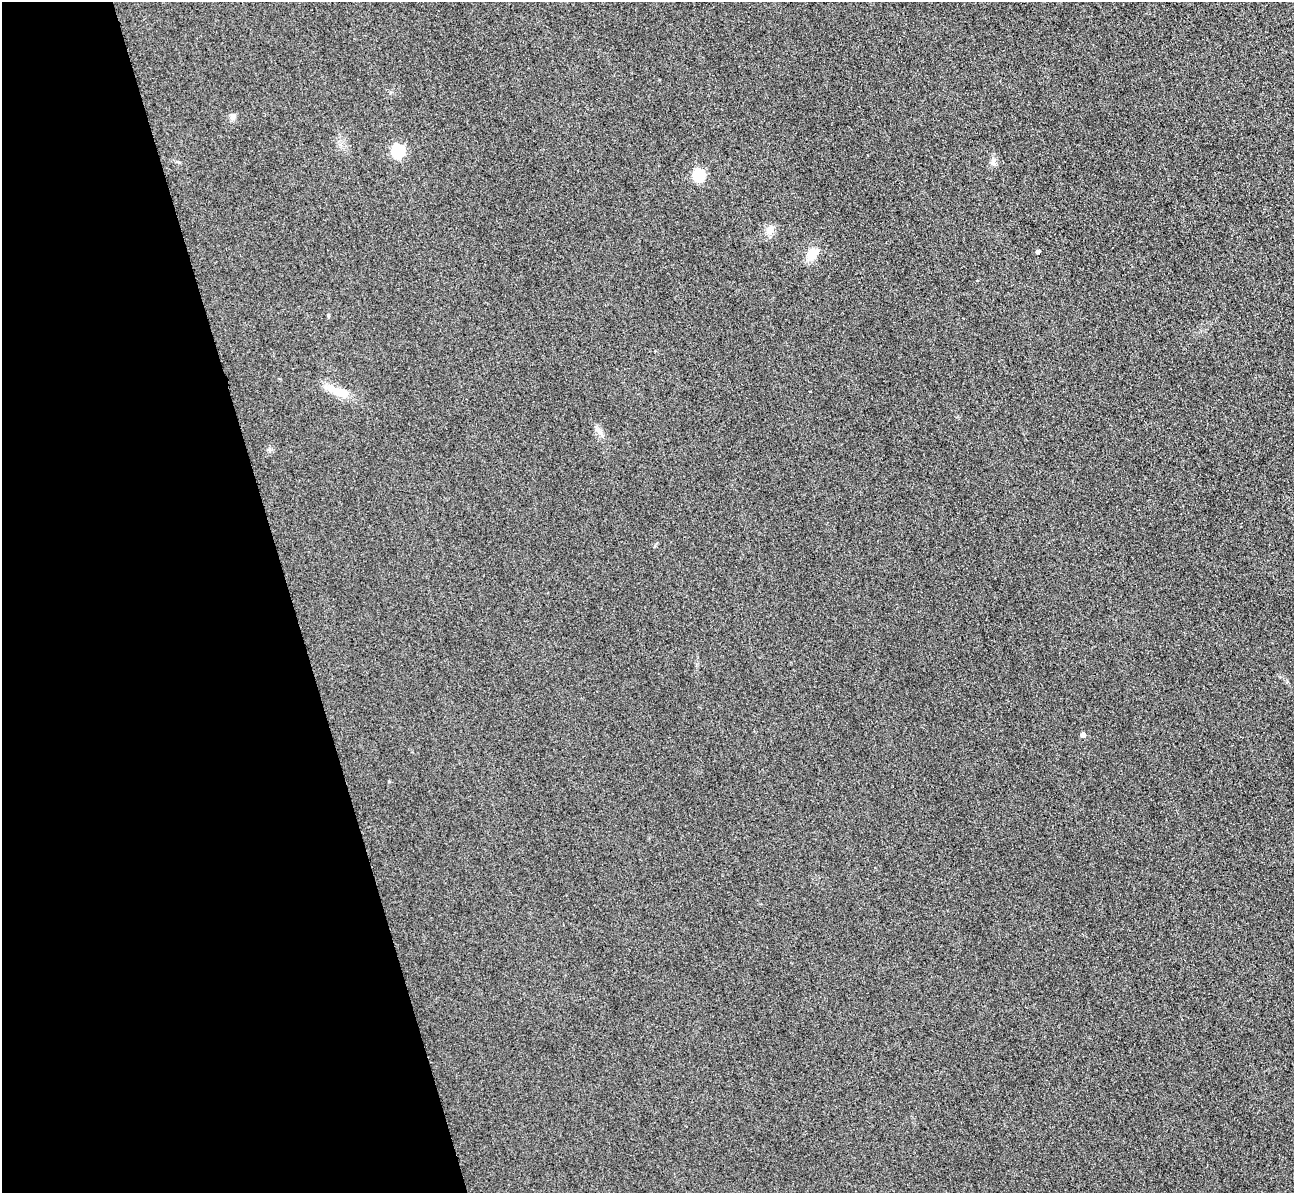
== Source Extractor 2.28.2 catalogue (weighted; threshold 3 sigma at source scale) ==
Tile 5 of 4 x 4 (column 1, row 2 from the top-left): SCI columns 29-1320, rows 2542-3732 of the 5225 x 5207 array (HDU 1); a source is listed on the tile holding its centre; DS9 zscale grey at full resolution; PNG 1296 x 1195 px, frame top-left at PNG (2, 2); no overlay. Shown black and unused: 22% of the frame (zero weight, under 3 of 4 exposures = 3% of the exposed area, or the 3 px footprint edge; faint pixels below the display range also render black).
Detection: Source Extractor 2.28.2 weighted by HDU 2 'WHT'; one run over the whole footprint, this tile lists its part. Background 0.315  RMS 0.024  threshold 0.108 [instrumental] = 3 sigma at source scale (4.5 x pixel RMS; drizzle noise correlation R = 1.50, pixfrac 1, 0.05/0.05 arcsec/px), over >= 5 px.
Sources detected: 11; all 11 listed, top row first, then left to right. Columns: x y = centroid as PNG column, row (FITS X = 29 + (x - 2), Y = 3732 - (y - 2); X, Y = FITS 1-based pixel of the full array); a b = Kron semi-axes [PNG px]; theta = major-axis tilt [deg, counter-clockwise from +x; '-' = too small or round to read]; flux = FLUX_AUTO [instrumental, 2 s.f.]
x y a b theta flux
233 117 11 6 57 7.5
398 151 6 6 - 280
993 161 11 6 64 9.7
699 175 6 6 - 240
770 230 12 9 44 15
1037 251 4 3 - 6
812 254 15 11 58 36
328 315 5 3 - 2.9
337 391 34 10 -21 41
599 432 10 6 -28 9.2
1083 735 5 4 - 9.7
Unlisted compact peaks at least as high as the median listed source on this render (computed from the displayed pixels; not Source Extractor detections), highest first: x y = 389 781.